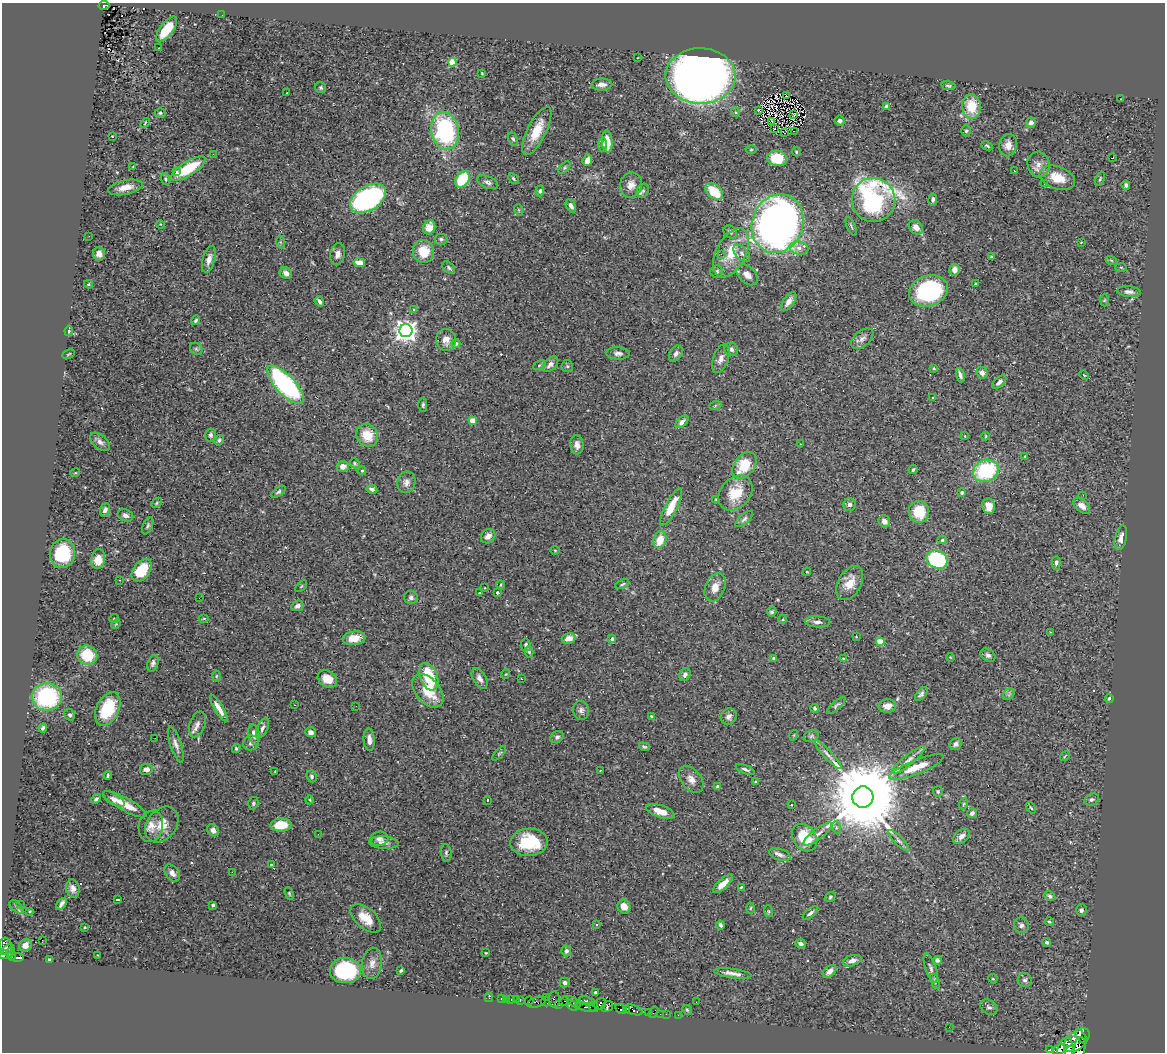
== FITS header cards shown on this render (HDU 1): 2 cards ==
NAXIS1  =                 1163
NAXIS2  =                 1050

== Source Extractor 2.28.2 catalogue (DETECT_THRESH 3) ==
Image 1163 x 1050 px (HDU 1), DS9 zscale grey, 1 PNG px = 1 image px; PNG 1167 x 1054 px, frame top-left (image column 1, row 1050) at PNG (2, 3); each listed source drawn as its Kron ellipse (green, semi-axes under 4 px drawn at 4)
Background 0.763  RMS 0.023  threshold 0.0685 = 3 sigma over >= 5 px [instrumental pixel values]
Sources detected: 378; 1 with non-positive FLUX_AUTO (blend fragments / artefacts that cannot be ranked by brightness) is neither listed nor drawn; the other 377 listed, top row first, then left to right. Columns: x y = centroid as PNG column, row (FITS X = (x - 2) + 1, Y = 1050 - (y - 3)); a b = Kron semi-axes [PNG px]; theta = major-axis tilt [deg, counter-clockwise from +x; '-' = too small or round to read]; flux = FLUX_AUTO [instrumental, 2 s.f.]
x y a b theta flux
104 5 5 3 - 65
222 15 2 2 - 0.65
166 29 15 6 53 34
159 48 3 2 - 5.4
637 58 3 2 - 7.2
452 62 4 4 - 55
482 73 3 2 - 1.2
700 76 35 27 -1 1400
602 85 10 6 2 8.2
948 86 7 4 -12 2.9
321 88 6 5 - 2.4
287 93 2 2 - 0.83
786 95 2 2 - 3300
1121 99 3 2 - 1.5
887 106 4 4 - 15
971 106 12 9 -85 40
758 110 3 2 - 8.6
735 112 5 3 - 1.5
160 113 5 4 - 2.4
793 114 4 2 - 1.7
840 121 5 5 - 3.6
772 122 4 2 - 0.6
1031 122 5 5 - 6.4
145 123 5 3 - 1.5
774 129 3 2 - 0.63
445 131 19 14 -80 190
537 131 26 9 63 33
794 131 2 2 - 0.49
966 131 5 4 - 2.4
784 133 3 2 - 1.5
112 136 2 2 - 1.1
513 139 7 4 -65 3.2
607 141 11 5 -86 24
602 145 7 4 -89 3.9
1008 145 11 9 77 11
987 146 6 3 -26 2.2
751 149 5 3 - 1.7
796 152 4 4 - 1.6
213 154 2 2 - 1.6
1113 157 4 2 - 5
777 158 10 7 -10 45
587 160 6 4 70 12
1038 164 13 11 -78 12
133 167 4 2 - 1.1
564 168 7 4 47 2.7
188 169 20 7 32 63
1014 171 3 2 - 2.1
177 172 3 3 - 110
1057 178 18 11 -20 33
165 179 6 4 -64 2.4
462 179 9 6 57 61
513 179 6 4 -47 2.1
1100 179 7 3 64 2
488 182 11 6 -22 5.5
1045 184 3 3 - 1.6
631 185 13 11 68 13
1126 185 4 3 - 3.9
125 187 17 7 12 19
540 191 5 4 - 3.5
643 191 7 5 65 3.4
714 192 10 6 -42 45
368 198 20 12 32 300
933 199 6 4 82 4.5
874 200 22 21 - 350
571 206 7 4 -59 5.4
519 210 6 3 -71 1.5
160 224 4 3 - 1.1
778 224 30 25 69 920
851 226 10 3 -66 2.5
429 227 7 6 - 19
916 227 8 6 -45 9.8
730 232 7 5 -39 3.6
89 236 2 2 - 3.2
441 239 6 5 - 3
280 242 6 4 -71 2
1081 242 3 2 - 1
799 248 9 6 -10 8
423 251 11 10 - 32
731 253 26 15 62 47
742 253 10 6 -46 5.4
99 254 6 6 - 9.1
338 254 11 7 78 9
721 254 3 2 - 4.2
991 257 3 3 - 2.1
209 259 14 6 75 10
1111 260 5 3 - 1.7
359 263 6 4 -10 18
1121 267 6 4 -3 2
449 268 7 5 -42 3.5
954 270 6 5 - 7.4
716 272 6 6 - 3.8
286 273 6 5 - 7.3
747 275 13 8 -44 10
89 284 4 4 - 1.7
976 284 3 3 - 1.7
928 291 20 15 19 190
1129 292 12 5 -6 6.1
1104 300 6 4 88 1.9
319 301 5 3 - 4.6
789 301 11 5 54 9.3
413 310 3 3 - 2.6
196 320 5 3 - 2.6
69 331 5 3 - 2.1
406 331 6 6 - 1300
862 339 13 8 39 8.1
446 340 11 10 - 12
456 344 4 4 - 4.8
196 349 7 5 -44 2.9
731 349 7 6 - 5
618 353 12 6 -3 5.8
69 354 6 3 27 1.5
676 354 9 6 57 5.2
721 359 15 7 70 10
550 364 9 6 43 7.1
540 365 7 3 27 2
567 366 6 5 - 2.7
934 368 3 3 - 2
982 373 6 5 - 9.1
960 375 7 3 -74 4.5
1084 375 5 3 - 1.3
999 382 8 4 44 5.2
286 385 24 9 -47 250
933 398 3 3 - 2
423 405 7 4 89 2.4
715 406 6 4 20 1.9
472 420 4 4 - 27
682 422 8 4 43 6.3
211 435 6 5 - 3.7
367 435 12 10 -51 34
965 436 3 3 - 1.1
986 436 4 3 - 1.2
219 440 5 4 - 2.8
100 442 12 7 -40 7.2
800 444 3 2 - 2.2
577 445 9 6 -86 8.1
1025 456 3 2 - 1.1
355 463 5 4 - 2
744 465 15 10 53 46
343 466 6 5 - 9.8
913 470 5 3 - 2.1
362 471 4 4 - 2.3
986 471 13 10 21 130
75 473 5 3 - 1.3
406 482 11 9 79 8.8
372 489 5 4 - 4.2
279 492 8 4 38 3.2
735 493 19 15 47 40
962 493 4 4 - 3.3
1083 495 3 2 - 1.8
716 499 3 3 - 1.5
157 503 6 4 43 2.1
849 505 6 6 - 5.1
989 506 8 6 -80 13
1082 506 10 6 -41 9.9
671 507 20 6 63 40
105 510 7 4 71 5.8
919 512 11 10 - 43
125 515 8 6 -22 6.5
744 519 11 5 42 4.3
884 521 6 5 - 8.3
148 526 9 4 66 3.4
488 536 8 6 44 9.1
1121 538 12 6 77 9
660 540 8 6 70 27
942 540 4 4 - 2.5
555 550 5 3 - 1.3
62 553 14 12 82 83
98 559 10 7 80 24
937 560 11 8 -23 150
1056 563 7 4 87 3.9
142 570 13 8 53 50
807 572 4 4 - 1.4
120 580 2 2 - 1.1
850 583 18 11 61 24
622 584 7 4 25 2.5
501 585 4 3 - 1.3
301 586 7 2 45 1.5
715 587 15 9 68 17
485 588 3 2 - 1
479 593 3 3 - 2.3
498 593 4 3 - 2.3
411 597 7 6 - 5.2
199 598 2 2 - 2.4
297 606 6 5 - 6.3
772 612 5 4 - 3.1
114 618 5 3 - 1.2
204 618 5 3 - 1.6
783 619 4 3 - 1.4
817 622 12 5 -3 6.4
116 624 5 3 - 1.4
1051 632 4 3 - 1.3
856 636 2 2 - 1.1
354 638 11 7 8 23
569 638 7 5 14 16
612 639 4 3 - 7.4
880 642 4 4 - 46
526 645 6 5 - 3.8
529 652 6 4 -73 2.6
87 655 10 9 - 53
988 655 8 6 -37 4.7
950 657 4 3 - 1.2
773 658 3 3 - 2.5
843 658 4 2 - 1.2
153 663 8 5 71 4.6
506 674 5 3 - 1.1
685 675 6 5 - 4.6
216 676 5 3 - 1.5
429 677 14 8 -69 65
480 678 11 6 -60 7.8
327 679 10 8 -30 19
521 679 2 2 - 1.4
428 691 19 12 -50 43
921 694 8 4 51 4.3
1009 694 6 5 - 3.1
47 697 15 14 - 150
1109 698 4 3 - 2.3
295 705 2 2 - 0.88
836 705 12 4 42 3
356 706 2 2 - 2.1
887 706 9 6 7 12
219 708 15 4 -59 12
814 708 4 3 - 2.5
108 709 18 11 64 58
581 710 9 8 - 6
70 715 6 5 - 3.5
651 716 4 3 - 1.5
729 716 8 7 - 7.3
197 724 13 7 70 8.5
43 728 4 3 - 2.6
262 728 10 5 64 5.2
311 732 5 5 - 6.1
254 734 10 5 -77 11
794 735 5 3 - 1.1
811 736 8 5 22 3.7
557 737 7 5 36 3.9
155 738 2 2 - 1.1
369 740 11 5 -85 8.9
251 743 8 7 - 5.3
176 744 19 5 -72 8
956 744 6 5 - 4.5
644 747 5 3 - 2.4
236 749 4 3 - 2.3
499 753 9 4 47 2.4
828 755 19 4 -46 7.3
1065 756 5 3 - 1.3
908 760 21 5 40 10
916 767 29 7 22 32
146 769 6 5 - 8.1
745 769 10 3 -21 3.7
600 770 3 3 - 4
275 771 3 2 - 0.85
108 775 4 2 - 2.1
312 776 6 5 - 3.6
691 779 15 10 -51 13
755 782 4 3 - 1.4
717 786 3 3 - 2.7
938 791 5 5 - 2.2
863 797 10 10 - 28000
96 799 5 4 - 3.3
114 799 12 5 -30 7.1
1092 799 7 5 29 3.8
310 800 4 3 - 1.3
487 800 3 2 - 1.8
253 803 6 5 - 2.8
125 804 24 6 -28 30
963 804 5 3 - 1.6
791 805 3 2 - 0.96
1031 808 6 3 -53 1.9
660 811 15 6 -19 18
972 813 5 4 - 5.6
162 824 19 14 52 24
281 825 10 6 4 28
151 826 16 12 78 15
836 827 6 4 -73 2.6
213 830 7 5 -44 6
318 834 3 2 - 1.4
818 834 17 5 38 7.6
961 836 9 6 41 8
804 838 15 11 -55 56
379 839 9 7 6 6.3
899 841 14 4 -45 5.6
529 842 19 13 3 72
384 843 15 6 -4 7.6
446 853 9 5 -84 3.5
780 855 11 5 -18 6.5
271 864 3 2 - 1.1
232 872 3 2 - 1.7
172 873 9 6 -54 7.3
723 884 12 5 43 14
741 887 4 3 - 1.5
73 888 9 6 -78 7.1
289 894 7 4 -70 1.9
1050 896 6 4 -29 3.7
830 897 5 4 - 2.5
117 899 4 2 - 2
61 904 7 3 55 5
20 905 3 3 - 1.6
213 905 3 3 - 2.5
17 907 8 4 -42 3
624 907 7 6 - 14
750 908 5 3 - 1.7
1081 910 6 5 - 3.8
29 911 3 2 - 1.5
768 911 6 4 -71 2.1
810 913 9 4 40 4.7
366 918 18 10 -41 25
1049 922 4 4 - 1.7
597 925 3 3 - 2.1
720 925 4 3 - 3.9
1021 925 8 7 - 5.1
85 927 3 3 - 1.2
42 940 2 2 - 2.4
1047 942 4 4 - 3.4
800 944 5 4 - 5.1
25 945 7 5 41 12
5 946 8 6 -84 420
7 950 7 3 32 270
566 951 5 5 - 4.3
11 952 5 2 - 150
486 953 3 2 - 1.2
3 955 5 4 - 730
98 955 2 2 - 1.2
12 956 4 3 - 190
17 957 7 3 -2 240
50 960 3 3 - 3.1
937 960 4 4 - 5.3
852 961 9 5 18 7.4
372 963 16 10 83 12
931 968 15 5 -71 5.5
345 971 15 12 3 130
401 971 4 3 - 2.5
829 971 8 5 42 8.1
733 973 19 4 -8 9.6
993 979 5 4 - 1.5
1025 980 7 7 - 3.9
935 981 8 4 -67 2.7
564 983 5 5 - 4.2
595 992 3 3 - 2.2
489 997 5 2 - 14
547 997 3 2 - 15
501 999 3 2 - 35
511 999 3 2 - 9.6
516 999 2 2 - 8.7
554 999 8 5 87 400
506 1000 2 2 - 9.6
520 1001 4 3 - 200
529 1001 5 3 - 960
564 1001 5 3 - 480
587 1001 7 4 -8 700
537 1002 9 5 16 92
546 1002 5 2 - 42
574 1002 7 4 -33 840
696 1002 2 2 - 1.5
600 1004 6 5 - 890
559 1005 4 3 - 590
572 1006 6 3 -36 470
607 1006 6 5 - 400
585 1007 11 4 -14 460
593 1007 5 3 - 550
989 1007 9 7 -34 5
621 1009 6 4 -29 870
626 1009 4 2 - 99
633 1010 10 5 -16 770
687 1010 5 4 - 2.1
654 1012 6 2 56 31
649 1013 3 2 - 24
660 1014 2 2 - 16
666 1014 2 2 - 15
678 1015 2 2 - 9.7
949 1027 2 2 - 21
1081 1036 8 3 -56 610
1077 1040 15 9 41 6400
1080 1048 11 5 81 3300
1050 1050 3 3 - 210
1059 1050 7 4 35 2900
1065 1050 13 8 77 6200
1070 1051 6 4 69 2400
At the frame edge (FLAGS 8, measured only in part): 4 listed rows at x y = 3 955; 1080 1048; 1065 1050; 1070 1051
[1 non-positive-flux detection neither listed nor drawn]